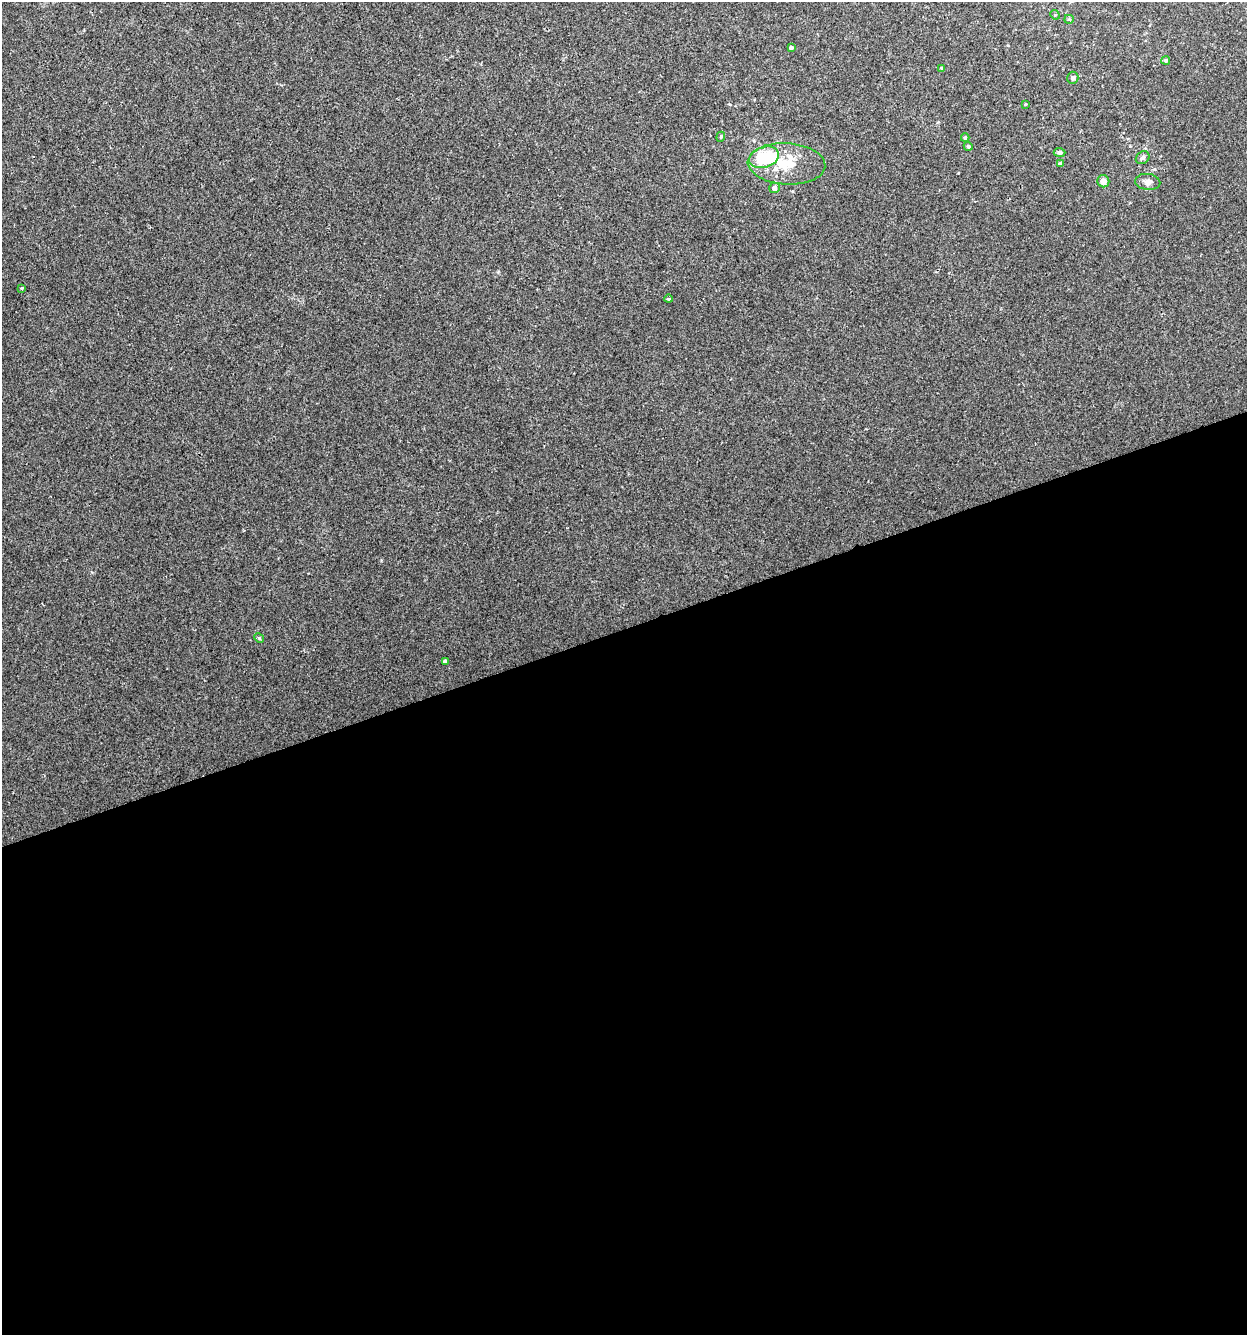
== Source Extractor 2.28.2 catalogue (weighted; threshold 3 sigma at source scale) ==
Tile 15 of 4 x 4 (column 3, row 4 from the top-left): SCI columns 2549-3793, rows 1-1333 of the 5150 x 5332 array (HDU 1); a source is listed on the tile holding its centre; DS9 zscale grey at full resolution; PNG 1249 x 1337 px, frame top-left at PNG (2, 2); each listed source drawn as its Kron ellipse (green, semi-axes under 4 px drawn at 4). Shown black and unused: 53% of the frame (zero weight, under 2 of 3 exposures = <1% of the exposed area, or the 3 px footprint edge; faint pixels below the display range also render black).
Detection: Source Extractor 2.28.2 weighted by HDU 2 'WHT'; one run over the whole footprint, this tile lists its part. Background 0.00751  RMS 0.0053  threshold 0.0239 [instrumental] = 3 sigma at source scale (4.5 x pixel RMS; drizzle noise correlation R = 1.50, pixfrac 1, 0.0396/0.0396 arcsec/px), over >= 5 px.
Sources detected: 23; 1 inside a brighter object's white glare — neither listed nor drawn; the other 22 listed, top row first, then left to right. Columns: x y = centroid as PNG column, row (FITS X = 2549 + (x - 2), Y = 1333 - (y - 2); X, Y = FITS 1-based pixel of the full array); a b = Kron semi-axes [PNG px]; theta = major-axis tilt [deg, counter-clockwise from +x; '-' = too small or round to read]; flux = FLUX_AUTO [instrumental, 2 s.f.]
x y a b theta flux
1055 15 5 4 - 0.59
1069 19 5 4 - 0.73
791 48 4 4 - 1
1166 60 4 4 - 0.92
942 68 4 3 - 0.71
1073 78 6 5 - 1.2
1025 104 4 2 - 0.39
721 137 5 4 - 0.7
965 138 4 3 - 0.76
968 146 4 4 - 1.1
1060 152 6 4 -2 1.5
764 157 15 10 19 24
1143 158 7 6 - 1.4
786 164 39 20 -3 20
1061 164 4 4 - 1.4
1103 181 6 6 - 3
1148 182 12 8 -5 2.7
774 188 5 5 - 2.8
22 288 3 3 - 1.4
668 299 4 3 - 0.78
259 638 5 4 - 0.58
445 661 4 3 - 0.95